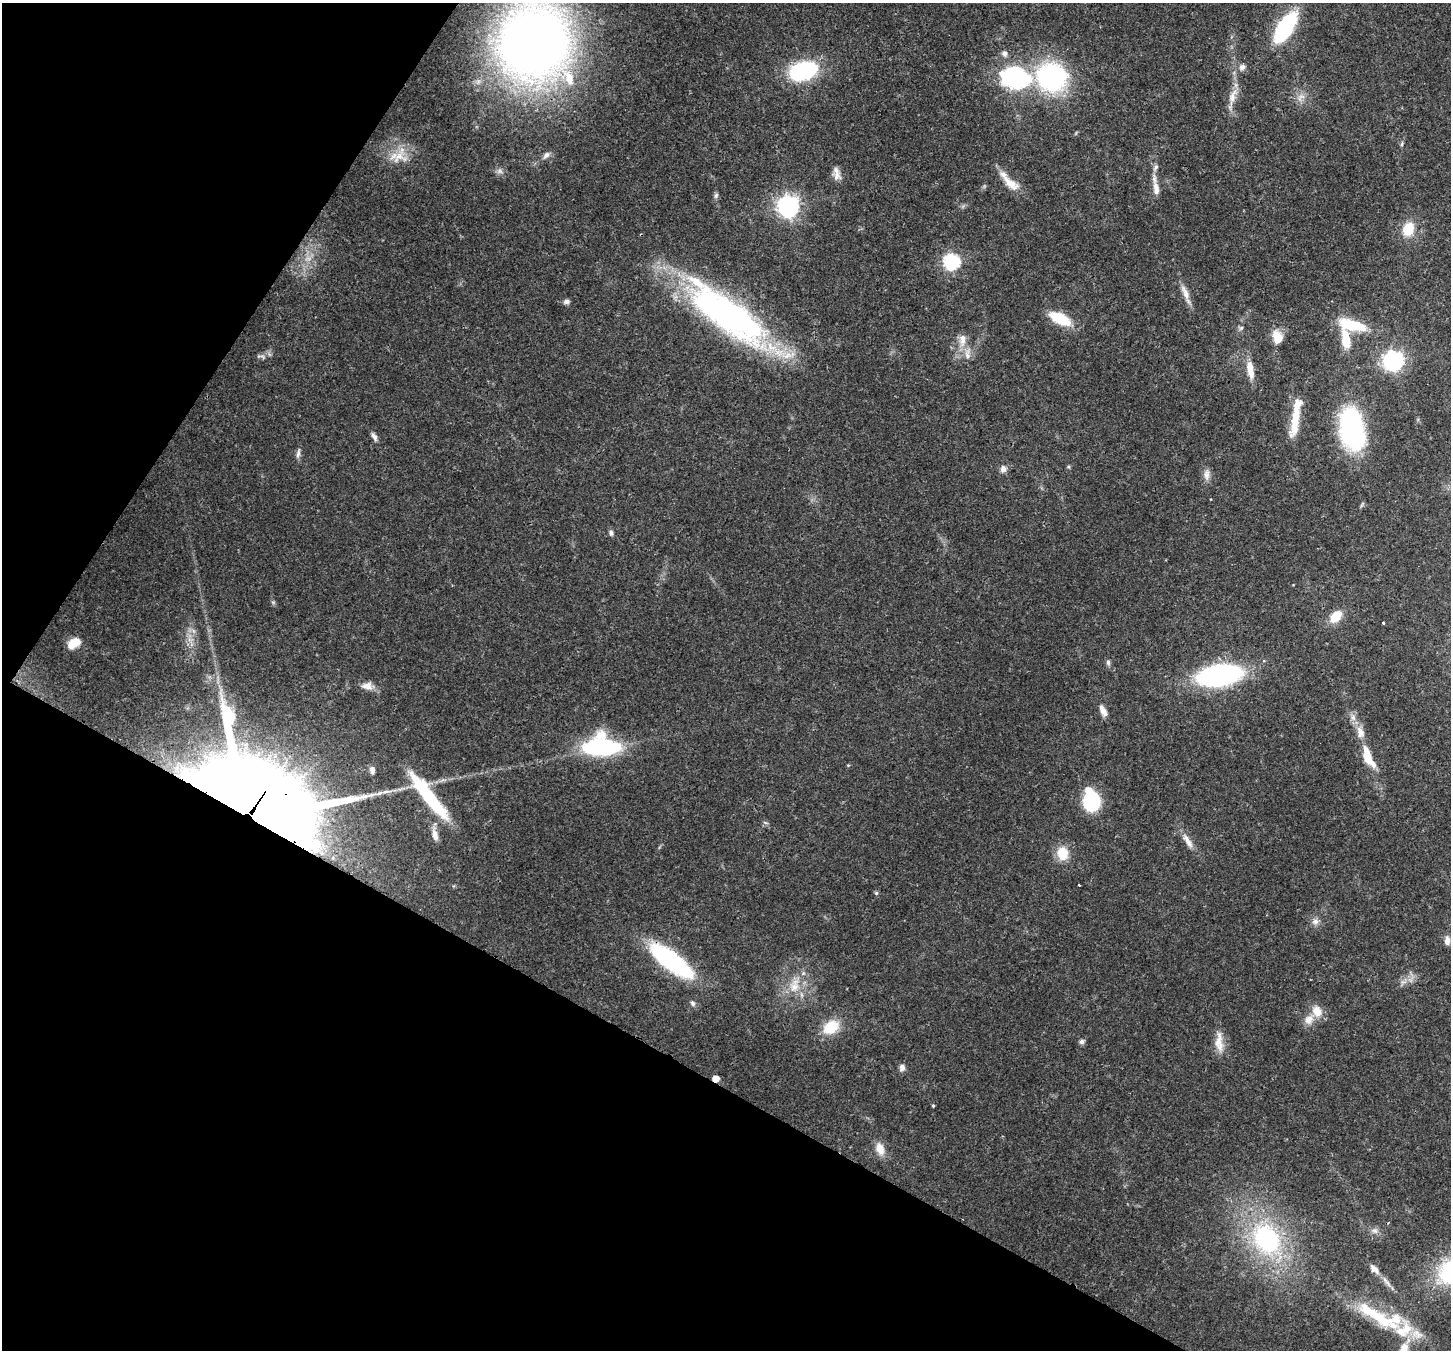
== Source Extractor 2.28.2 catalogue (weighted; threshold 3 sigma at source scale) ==
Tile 9 of 4 x 4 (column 1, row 3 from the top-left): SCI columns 71-1519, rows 1703-3050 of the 5932 x 6037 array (HDU 1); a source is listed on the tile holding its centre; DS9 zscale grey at full resolution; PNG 1453 x 1352 px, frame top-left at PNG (2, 3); no overlay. Shown black and unused: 29% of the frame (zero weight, under 3 of 4 exposures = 7% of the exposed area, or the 3 px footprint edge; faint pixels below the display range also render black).
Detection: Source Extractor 2.28.2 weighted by HDU 2 'WHT'; one run over the whole footprint, this tile lists its part. Background 0.103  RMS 0.004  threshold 0.0179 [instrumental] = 3 sigma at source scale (4.5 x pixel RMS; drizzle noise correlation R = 1.50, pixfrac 1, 0.0396/0.0396 arcsec/px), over >= 5 px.
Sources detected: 93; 2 too faint to see at this stretch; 1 inside a brighter object's white glare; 1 long thin detection or spike segment (spike, bleed or trail) — not listed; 9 inside a brighter listed object's ellipse — not listed separately; the other 80 listed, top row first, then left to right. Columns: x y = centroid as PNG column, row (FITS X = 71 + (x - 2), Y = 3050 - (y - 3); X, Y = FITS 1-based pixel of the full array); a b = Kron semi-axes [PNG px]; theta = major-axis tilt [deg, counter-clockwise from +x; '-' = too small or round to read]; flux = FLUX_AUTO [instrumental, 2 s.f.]
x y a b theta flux
1285 27 26 11 58 50
534 43 55 54 - 450
1004 54 9 7 -76 1.5
1242 67 9 8 - 1.8
804 70 28 18 15 40
1016 77 27 20 -15 59
1051 77 26 23 -16 69
1232 97 27 9 72 5.3
1301 97 14 8 45 2.8
1402 144 8 4 81 0.68
546 155 10 7 42 1.7
398 157 31 20 41 10
1155 167 10 5 58 1.2
500 171 9 6 -1 1.5
836 176 14 11 -69 3
1010 183 30 11 -39 6.9
1156 189 16 7 -84 3.4
716 195 8 5 63 0.92
788 206 8 8 - 220
1408 229 16 12 69 9.1
951 261 7 7 - 88
1185 293 24 8 -67 4
566 302 6 5 - 1.7
727 314 108 35 -37 140
1060 318 22 10 -27 15
1352 325 33 12 -14 17
1241 328 7 6 - 0.89
1277 337 18 13 -76 5.9
962 340 19 10 82 4.6
1346 340 22 9 -80 10
260 356 16 4 -5 1.3
1393 361 8 7 - 190
1250 370 22 8 -80 6.3
1295 421 40 9 80 11
1352 429 43 22 -80 66
374 436 11 5 -60 1.7
298 453 14 5 79 1.5
1069 467 5 3 - 0.5
1003 469 9 8 - 2
1207 474 16 8 87 2.6
611 533 7 5 -65 1.1
1336 617 14 9 46 7.9
1383 623 3 3 - 0.49
194 631 7 4 -70 0.94
74 643 13 8 27 5.5
1108 662 8 5 -88 1.1
1219 675 41 19 8 75
367 686 14 9 -6 3.2
1103 711 16 7 -63 2.6
1353 717 9 7 -88 2
602 747 40 18 -1 47
1368 757 30 11 -66 9.8
372 770 10 6 -85 1.6
428 796 57 11 -52 33
1092 801 12 10 79 41
255 805 75 49 -35 2800
435 835 15 7 -75 3
1187 841 24 7 -59 3.9
1062 853 15 12 -81 8.6
1079 885 3 3 - 0.51
876 893 5 5 - 0.63
1315 921 9 8 - 2
1447 941 12 7 86 2.2
671 961 42 13 -38 74
1402 982 7 4 71 1.1
794 985 23 14 74 8.6
693 1003 8 6 -64 1.2
1317 1011 16 13 -67 5.2
831 1027 21 15 33 11
1082 1042 6 5 - 1.5
1219 1042 30 10 -87 5.7
902 1067 9 7 89 1.8
716 1079 5 4 - 5.1
933 1106 4 3 - 0.49
880 1149 17 11 -71 4.8
1375 1231 9 8 - 1.7
1267 1239 30 22 -58 61
1374 1269 17 8 -46 3
1387 1283 14 6 -40 2.2
1378 1317 72 14 -32 29
Overlapping masked pixels (flux is a lower limit): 4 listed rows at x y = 727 314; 255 805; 671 961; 716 1079
Isophote crosses this tile's border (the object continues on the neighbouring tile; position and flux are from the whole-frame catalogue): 1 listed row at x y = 534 43